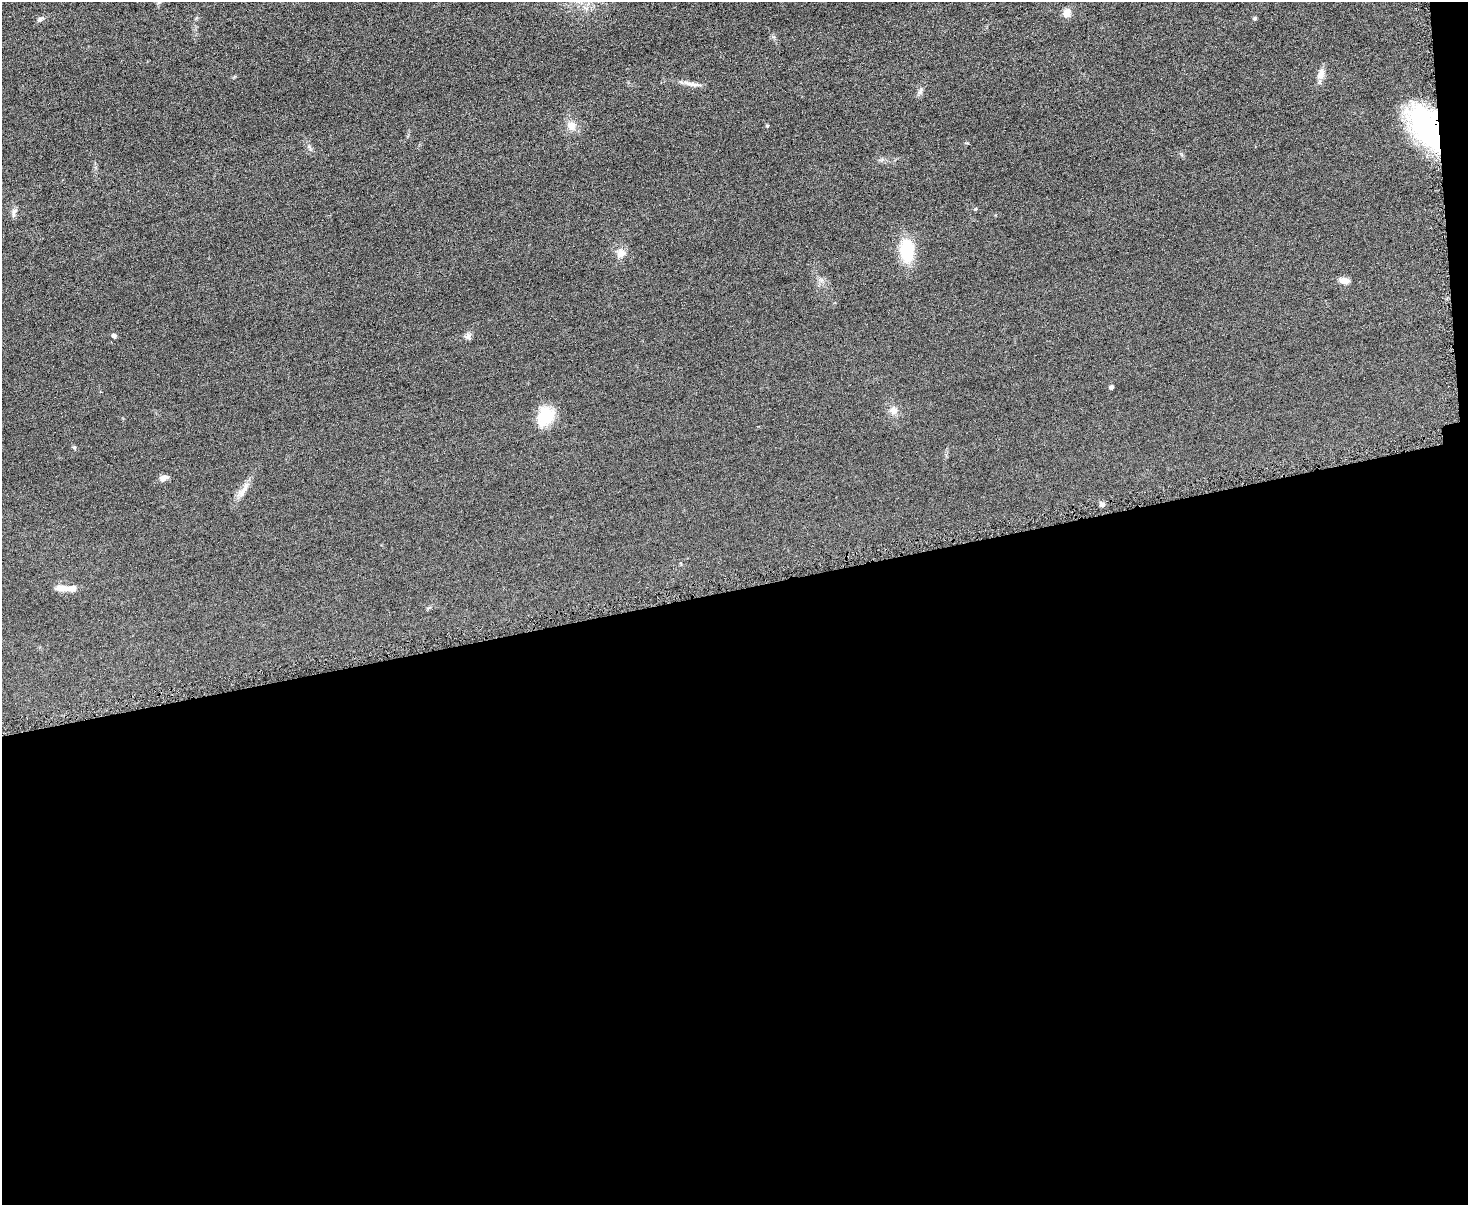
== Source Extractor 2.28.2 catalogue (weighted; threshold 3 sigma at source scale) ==
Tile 12 of 3 x 4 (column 3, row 4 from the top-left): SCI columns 3077-4542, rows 4-1206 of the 4798 x 4820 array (HDU 1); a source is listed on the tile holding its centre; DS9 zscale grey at full resolution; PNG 1470 x 1207 px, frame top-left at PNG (2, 2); no overlay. Shown black and unused: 52% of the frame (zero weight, under 4 of 8 exposures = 1% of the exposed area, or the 3 px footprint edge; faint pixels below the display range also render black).
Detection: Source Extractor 2.28.2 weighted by HDU 2 'WHT'; one run over the whole footprint, this tile lists its part. Background 0.0578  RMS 0.0079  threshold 0.0323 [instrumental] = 3 sigma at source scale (4.09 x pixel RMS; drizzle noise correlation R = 1.36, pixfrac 0.8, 0.05/0.05 arcsec/px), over >= 5 px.
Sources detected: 25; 1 inside a brighter listed object's ellipse — not listed separately; the other 24 listed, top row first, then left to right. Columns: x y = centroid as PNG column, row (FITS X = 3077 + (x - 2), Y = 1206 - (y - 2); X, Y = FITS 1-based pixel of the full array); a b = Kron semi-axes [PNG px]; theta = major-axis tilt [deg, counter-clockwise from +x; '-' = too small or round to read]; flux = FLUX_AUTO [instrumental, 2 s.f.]
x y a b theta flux
1067 13 10 10 - 5.2
1255 18 5 4 - 0.93
40 19 9 5 30 1.8
1321 74 15 8 79 5.3
691 84 30 5 -9 5.2
920 91 11 5 66 2.1
571 126 13 11 -48 6.5
767 126 4 3 - 0.85
1426 127 49 26 -58 110
976 209 5 4 - 0.92
14 212 13 5 80 2.5
907 251 22 13 -85 33
621 253 14 11 51 5.7
1344 281 13 8 -14 4
114 336 5 4 - 2.2
468 336 9 8 - 2.5
1111 387 4 4 - 2.2
893 410 11 11 - 4.8
545 416 25 19 63 20
74 447 5 5 - 0.89
164 478 10 6 17 3.9
244 489 19 6 58 5.9
1102 504 8 5 -6 1.9
62 588 19 8 -2 5.7
Overlapping masked pixels (flux is a lower limit): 1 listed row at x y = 1426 127